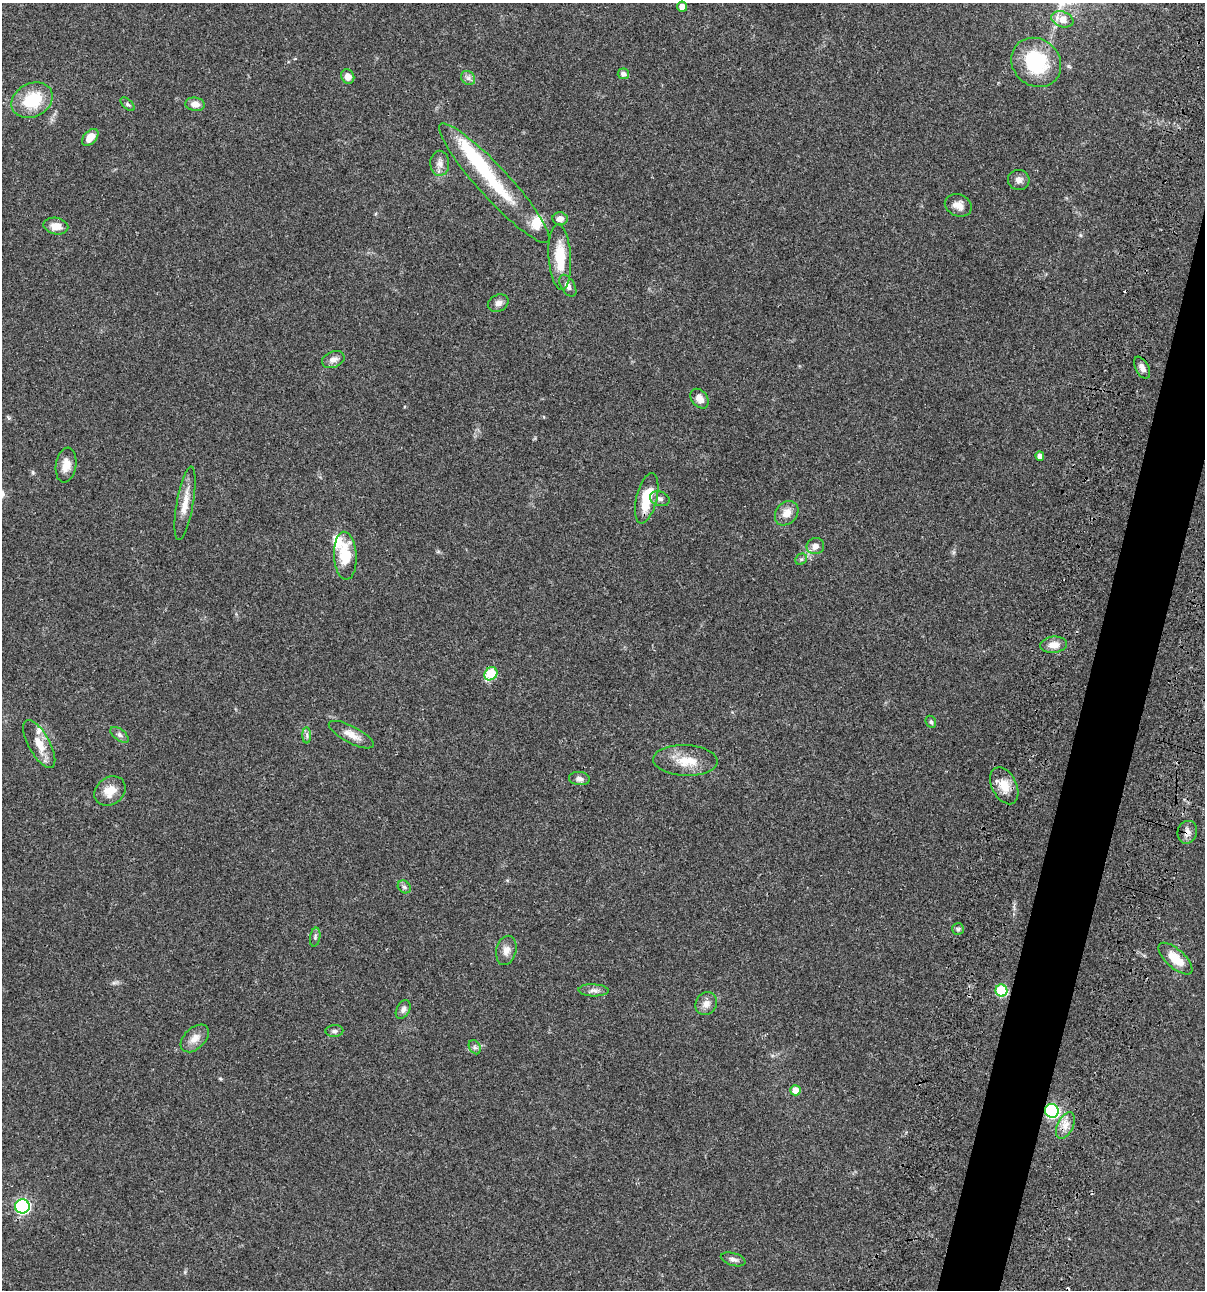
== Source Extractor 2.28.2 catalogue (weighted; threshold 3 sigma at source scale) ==
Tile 10 of 4 x 4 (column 2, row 3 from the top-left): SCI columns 1438-2640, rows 1408-2695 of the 5405 x 5390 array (HDU 1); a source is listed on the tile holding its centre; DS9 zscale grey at full resolution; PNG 1207 x 1292 px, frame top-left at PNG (2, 3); each listed source drawn as its Kron ellipse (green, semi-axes under 4 px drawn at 4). Shown black and unused: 4% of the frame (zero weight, under 3 of 4 exposures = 9% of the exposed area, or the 3 px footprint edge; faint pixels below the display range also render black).
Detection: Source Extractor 2.28.2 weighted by HDU 2 'WHT'; one run over the whole footprint, this tile lists its part. Background 0.0473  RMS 0.0054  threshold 0.0244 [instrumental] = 3 sigma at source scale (4.5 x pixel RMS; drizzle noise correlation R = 1.50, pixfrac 1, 0.05/0.05 arcsec/px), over >= 5 px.
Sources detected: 67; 2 inside a brighter object's white glare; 2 cosmic-ray / hot-pixel residue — neither listed nor drawn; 3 inside a brighter listed object's ellipse — not listed separately; the other 60 listed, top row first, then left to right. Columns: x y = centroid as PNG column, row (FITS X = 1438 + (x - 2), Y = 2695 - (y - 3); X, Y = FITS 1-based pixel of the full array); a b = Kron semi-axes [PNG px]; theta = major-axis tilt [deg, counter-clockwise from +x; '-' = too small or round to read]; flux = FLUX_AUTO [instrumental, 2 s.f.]
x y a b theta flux
682 7 5 5 - 3.8
1062 19 11 7 -19 6.1
1036 62 26 23 -43 34
623 74 6 5 - 1.8
348 77 7 6 - 3.7
468 78 7 6 - 1.6
32 100 21 16 27 21
127 104 8 4 -42 0.97
195 104 10 6 -7 3.9
90 137 10 6 47 6.5
440 163 12 9 -89 3.2
1019 180 11 10 - 2.7
494 183 80 15 -47 34
958 205 14 10 -21 4.1
560 219 7 6 - 2.9
56 226 12 8 -11 4.8
560 257 33 11 -86 17
568 286 12 7 -59 2.7
498 303 11 8 26 2.5
333 359 12 8 22 2.7
1142 368 12 6 -62 3.2
699 399 11 8 -51 3.4
1040 456 4 4 - 2.4
66 465 18 10 81 5.7
647 498 26 10 76 16
660 499 10 7 -18 1.9
185 503 37 8 80 7.6
787 513 13 10 49 5.1
815 546 9 8 - 3.1
345 556 24 11 -87 16
801 559 6 5 - 1
1054 645 13 8 6 4.5
491 674 7 6 - 21
931 722 6 5 - 1
120 735 10 5 -38 1.7
307 735 8 4 90 1.1
351 735 25 8 -28 5.3
39 744 27 10 -61 7.9
685 760 32 15 -2 12
579 779 10 6 -5 2.1
1004 786 20 12 -63 8.1
110 791 17 13 37 7.3
1187 832 11 9 73 3
404 887 7 5 -44 1.2
958 929 6 6 - 0.98
315 937 9 5 80 1.2
506 950 15 10 76 3.9
1175 959 21 9 -42 11
593 990 15 6 -2 2.3
1001 991 6 6 - 35
706 1004 12 10 59 3.5
403 1009 10 6 61 2
334 1031 9 6 1 1.5
195 1038 17 10 44 4.9
475 1047 7 5 -61 1.3
795 1090 5 5 - 4.8
1052 1111 7 6 - 74
1065 1125 14 8 65 4.3
22 1206 7 7 - 92
733 1259 12 6 -16 2
Overlapping masked pixels (flux is a lower limit): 2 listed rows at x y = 1187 832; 1052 1111